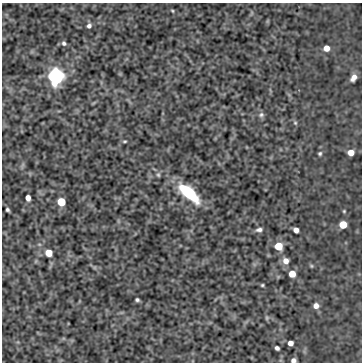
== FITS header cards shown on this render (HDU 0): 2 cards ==
NAXIS1  =                  360
NAXIS2  =                  360

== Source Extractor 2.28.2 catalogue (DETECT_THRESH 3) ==
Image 360 x 360 px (HDU 0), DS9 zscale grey, 1 PNG px = 1 image px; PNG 364 x 364 px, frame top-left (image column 1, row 360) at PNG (2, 3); no overlay
Background -0.512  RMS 0.72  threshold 2.16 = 3 sigma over >= 5 px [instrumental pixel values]
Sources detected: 32; all 32 listed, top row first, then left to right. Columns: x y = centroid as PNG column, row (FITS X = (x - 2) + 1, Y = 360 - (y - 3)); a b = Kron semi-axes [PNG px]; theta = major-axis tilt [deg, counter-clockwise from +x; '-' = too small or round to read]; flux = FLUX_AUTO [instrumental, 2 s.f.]
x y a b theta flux
172 11 5 3 - 48
89 26 6 5 - 150
64 43 6 5 - 120
326 48 5 5 - 410
56 76 7 6 - 25000
354 78 7 5 57 280
261 115 8 6 27 130
295 123 6 5 - 67
125 141 5 3 - 55
351 152 5 5 - 450
320 153 5 5 - 76
158 175 6 5 - 83
189 193 24 9 -42 2500
28 198 5 4 - 260
61 202 5 5 - 1500
7 210 4 3 - 79
344 211 4 4 - 49
343 225 5 5 - 1000
259 230 9 5 8 150
296 230 5 4 - 240
278 246 6 5 - 1200
49 253 5 5 - 720
286 261 7 7 - 310
311 266 6 4 -89 52
292 274 5 5 - 690
262 285 3 3 - 54
137 300 4 3 - 84
316 306 6 6 - 260
267 318 5 5 - 70
290 343 5 4 - 260
277 348 5 4 - 130
293 360 5 4 - 150
At the frame edge (FLAGS 8, measured only in part): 1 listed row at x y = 293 360